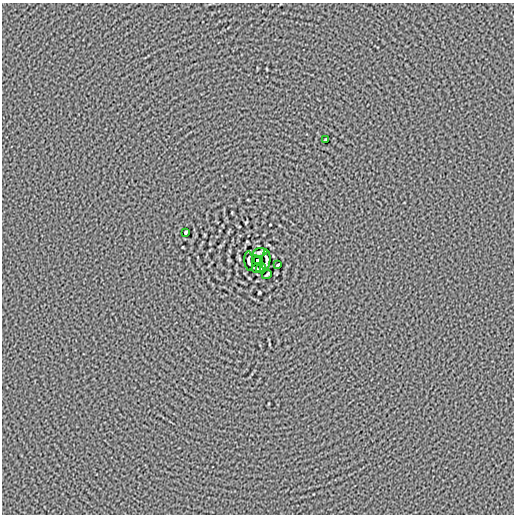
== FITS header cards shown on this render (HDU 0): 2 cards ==
NAXIS1  =                  512
NAXIS2  =                  512

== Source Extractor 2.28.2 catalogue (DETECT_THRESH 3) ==
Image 512 x 512 px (HDU 0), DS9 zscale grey, 1 PNG px = 1 image px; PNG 516 x 516 px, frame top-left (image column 1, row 512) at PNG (2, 3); each listed source drawn as its Kron ellipse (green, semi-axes under 4 px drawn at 4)
Background -1.74e-05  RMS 0.015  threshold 0.0442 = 3 sigma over >= 5 px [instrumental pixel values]
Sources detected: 10; all 10 listed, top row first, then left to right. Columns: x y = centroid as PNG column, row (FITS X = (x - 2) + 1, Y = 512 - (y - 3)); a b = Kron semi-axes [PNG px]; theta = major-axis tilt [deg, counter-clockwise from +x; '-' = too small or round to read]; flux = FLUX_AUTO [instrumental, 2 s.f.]
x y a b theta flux
326 139 3 2 - 1.1
186 232 4 3 - 1.3
260 252 7 2 7 1.8
258 260 3 3 - 5.2
266 260 10 3 87 2
249 261 9 3 -86 1.4
278 265 4 2 - 1.2
256 268 5 2 - 1.1
261 268 5 2 - 1.3
267 274 5 2 - 1.3